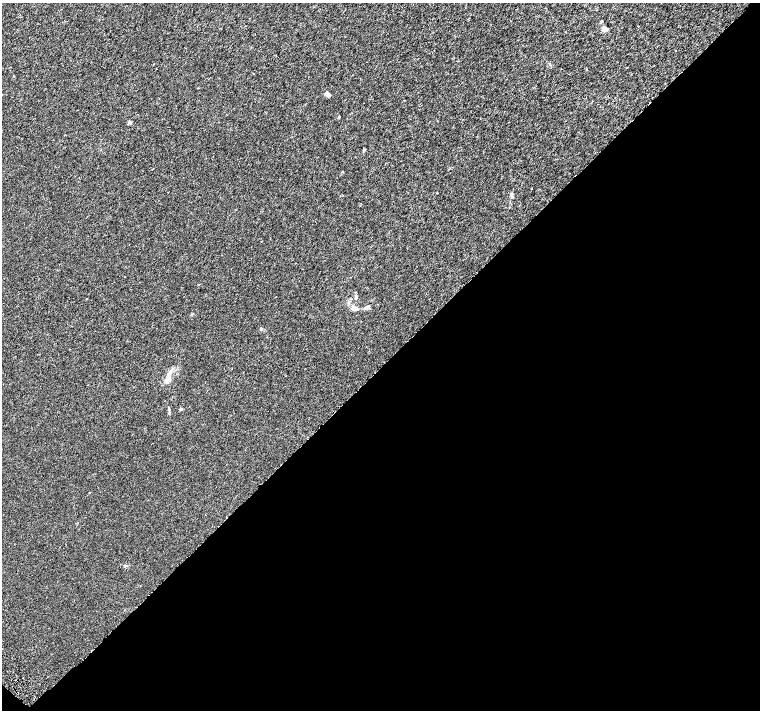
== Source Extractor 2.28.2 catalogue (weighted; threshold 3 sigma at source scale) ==
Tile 15 of 4 x 4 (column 3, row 4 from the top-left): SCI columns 3083-4597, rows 281-1696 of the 6161 x 6161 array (HDU 1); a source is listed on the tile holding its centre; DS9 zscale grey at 2 x 2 block average (1 PNG px = mean of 2 x 2 image px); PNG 762 x 712 px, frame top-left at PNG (2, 3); no overlay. Shown black and unused: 49% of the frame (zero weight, under 3 of 6 exposures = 3% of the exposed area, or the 3 px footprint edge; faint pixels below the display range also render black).
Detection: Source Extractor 2.28.2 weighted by HDU 2 'WHT'; one run over the whole footprint, this tile lists its part. Background 8.20e-04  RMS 0.0013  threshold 0.00539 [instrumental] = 3 sigma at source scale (4.09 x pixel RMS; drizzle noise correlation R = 1.36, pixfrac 0.8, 0.0396/0.0396 arcsec/px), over >= 5 px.
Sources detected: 20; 1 cosmic-ray / hot-pixel residue — not listed; the other 19 listed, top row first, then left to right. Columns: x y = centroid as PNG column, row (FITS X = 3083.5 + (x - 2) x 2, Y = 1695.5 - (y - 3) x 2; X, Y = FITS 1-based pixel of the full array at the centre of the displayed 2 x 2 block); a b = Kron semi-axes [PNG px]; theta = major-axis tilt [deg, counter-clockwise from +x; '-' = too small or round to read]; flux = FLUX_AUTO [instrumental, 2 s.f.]
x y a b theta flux
601 21 3 3 - 0.23
638 26 2 2 - 0.18
605 29 6 5 - 0.94
156 69 2 2 - 0.12
327 94 5 4 - 0.78
339 117 3 2 - 0.18
129 122 4 4 - 0.48
364 150 4 3 - 0.33
511 194 5 4 - 0.59
199 284 3 2 - 0.11
356 297 5 3 - 0.38
87 299 2 2 - 0.089
367 307 6 4 26 0.87
354 309 10 5 -23 1.1
261 329 4 3 - 0.35
168 377 15 7 83 2.5
169 409 5 3 - 0.34
181 409 3 3 - 0.33
89 493 2 2 - 0.12
Diffuse or blended objects may show on this block-average render without a row.